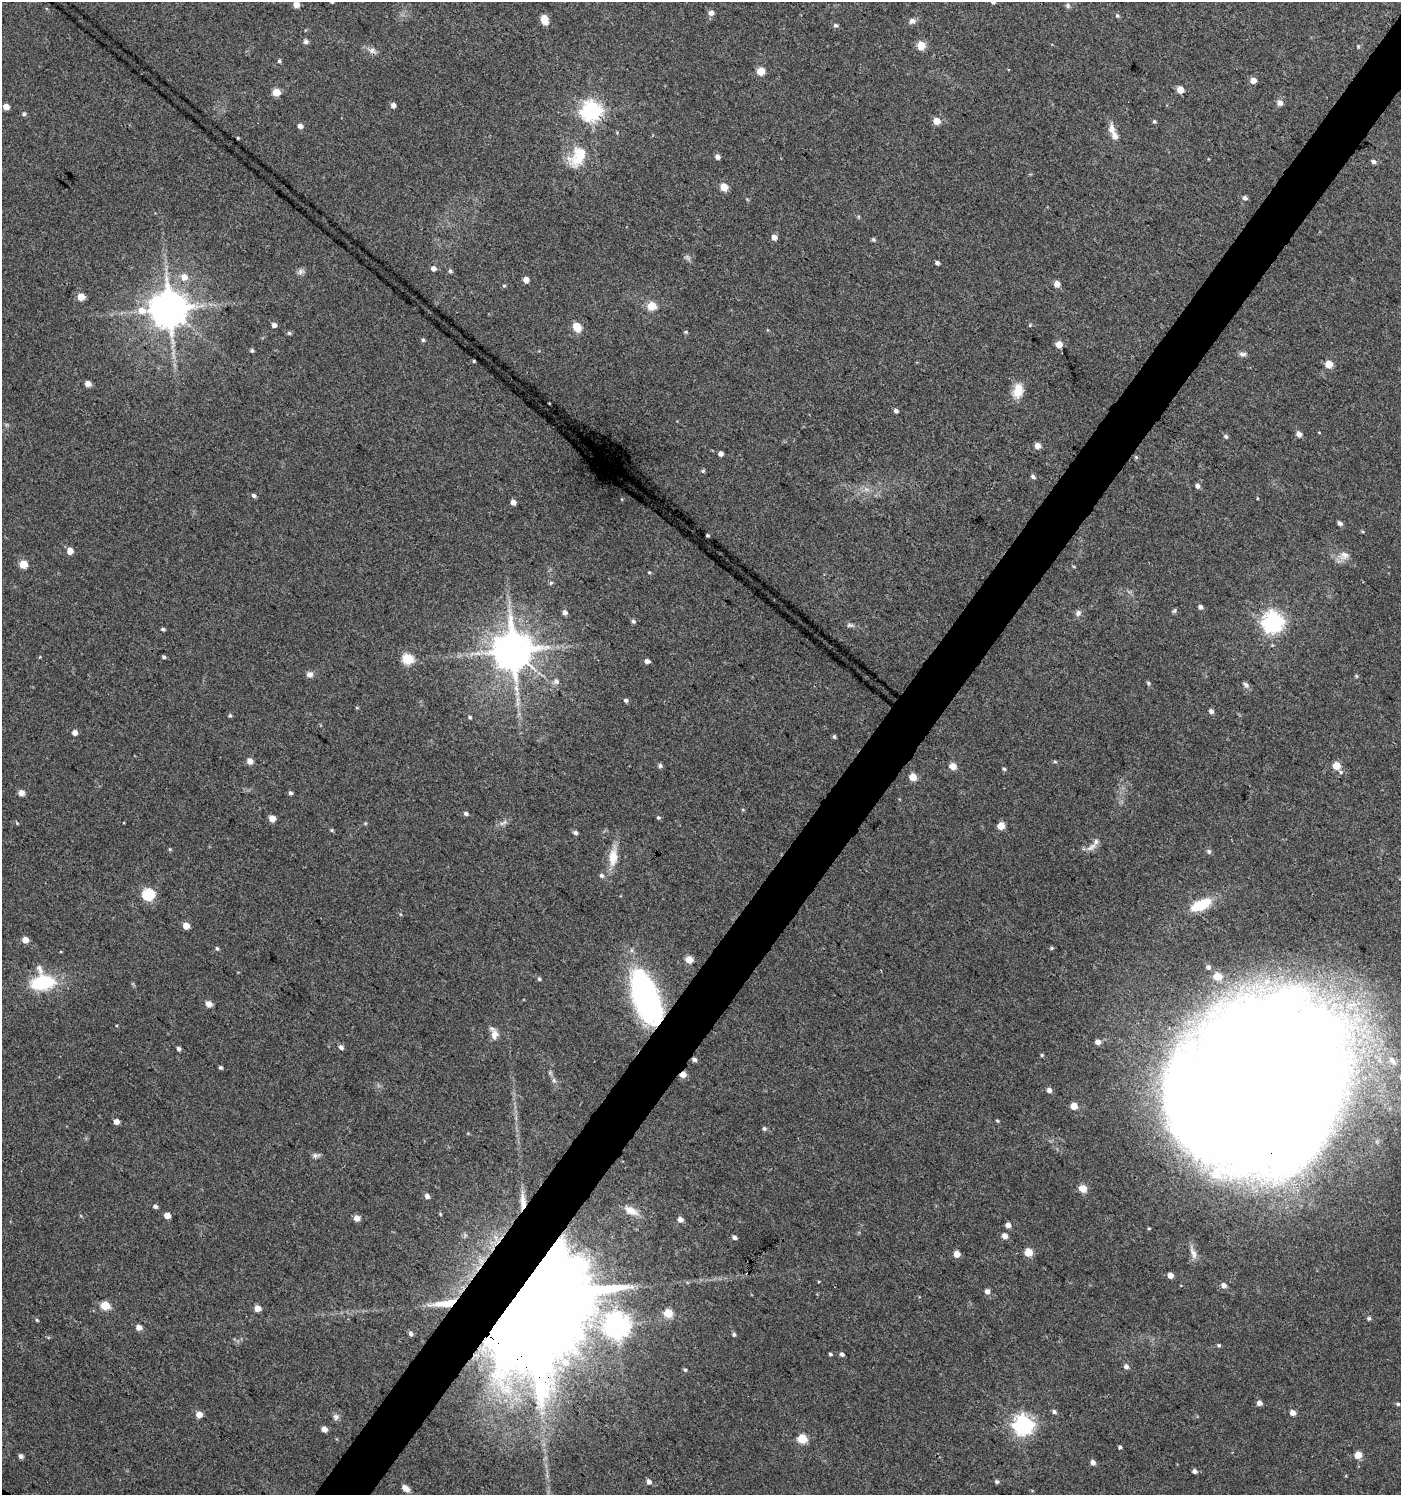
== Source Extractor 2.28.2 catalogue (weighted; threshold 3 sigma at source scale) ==
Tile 10 of 4 x 4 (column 2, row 3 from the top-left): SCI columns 1576-2974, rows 1502-2994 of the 6017 x 5983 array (HDU 1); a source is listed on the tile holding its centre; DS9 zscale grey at full resolution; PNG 1403 x 1497 px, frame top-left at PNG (2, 2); no overlay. Shown black and unused: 4% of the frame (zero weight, under 3 of 4 exposures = <1% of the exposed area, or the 3 px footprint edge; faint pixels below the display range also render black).
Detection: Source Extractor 2.28.2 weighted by HDU 2 'WHT'; one run over the whole footprint, this tile lists its part. Background 0.0237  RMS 0.0039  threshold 0.0177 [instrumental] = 3 sigma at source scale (4.5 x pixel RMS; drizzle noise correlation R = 1.50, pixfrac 1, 0.0396/0.0396 arcsec/px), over >= 5 px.
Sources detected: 212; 1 too faint to see at this stretch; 5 inside a brighter object's white glare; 1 cosmic-ray / hot-pixel residue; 1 long thin detection or spike segment (spike, bleed or trail) — not listed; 7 inside a brighter listed object's ellipse — not listed separately; the other 197 listed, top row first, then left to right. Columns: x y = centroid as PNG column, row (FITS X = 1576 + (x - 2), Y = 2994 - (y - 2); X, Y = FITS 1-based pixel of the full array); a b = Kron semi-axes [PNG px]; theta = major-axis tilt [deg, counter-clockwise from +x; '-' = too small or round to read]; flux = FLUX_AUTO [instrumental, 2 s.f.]
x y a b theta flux
296 4 5 5 - 4.4
1068 6 8 6 90 0.97
711 13 5 5 - 2.5
1117 15 6 4 -56 0.65
544 19 9 6 -76 4.8
912 21 7 7 - 1.8
836 25 6 5 - 0.87
306 41 7 6 - 0.97
921 45 5 5 - 11
1358 46 4 4 - 0.41
372 51 11 7 -35 1.8
279 61 5 4 - 0.66
761 71 5 5 - 11
1253 80 5 4 - 4.1
1180 90 5 5 - 6.2
276 92 5 5 - 11
1280 103 7 7 - 1.7
393 105 5 5 - 1.6
6 107 5 4 - 4.5
591 111 7 7 - 210
24 114 5 5 - 0.75
936 121 5 5 - 5.6
1154 121 5 4 - 0.58
300 126 5 4 - 1.9
1112 128 14 8 -86 3
238 138 3 2 - 0.34
577 157 32 20 59 13
718 157 5 5 - 1.5
1374 162 6 5 - 1.1
724 187 5 5 - 9.1
1245 198 6 5 - 1.1
774 237 5 5 - 2.5
873 239 5 5 - 0.68
937 263 4 4 - 1.1
433 268 5 5 - 1.8
450 271 5 5 - 0.72
301 272 10 7 23 1.4
184 277 7 6 - 3.5
526 279 5 4 - 3.1
1057 284 5 5 - 3.6
504 286 5 4 - 0.47
81 297 5 5 - 7.5
652 306 5 5 - 13
169 309 11 10 - 1200
274 325 4 4 - 2.1
577 326 6 5 - 10
685 332 5 4 - 0.49
289 333 5 5 - 0.61
423 340 5 4 - 0.69
1059 344 5 4 - 5.5
252 351 5 4 - 0.67
1243 354 11 5 -4 1.3
474 361 3 2 - 0.4
1329 364 5 5 - 8.3
88 384 5 4 - 3.7
1018 391 18 12 74 5.9
896 411 5 4 - 1.1
1299 434 5 5 - 2.3
1226 436 5 5 - 0.81
1037 446 5 5 - 3.2
720 454 4 4 - 2
1136 457 6 5 - 0.54
703 471 5 4 - 0.64
1033 476 6 5 - 0.95
1198 486 6 5 - 1.4
866 489 7 5 0 1.3
254 495 6 5 - 0.92
513 502 4 4 - 3.1
1340 523 6 4 -41 1.1
707 535 3 3 - 0.6
70 551 5 5 - 4.7
1344 555 14 12 10 3.3
23 564 5 5 - 11
649 572 4 4 - 0.38
551 583 5 4 - 0.65
1200 607 5 4 - 1.2
1175 610 6 4 71 0.61
565 612 5 5 - 1.5
1078 613 8 7 - 1.4
633 621 6 5 - 0.8
1273 622 7 7 - 220
850 625 10 5 -10 1.1
163 629 5 3 - 0.72
513 650 11 10 - 1400
164 657 4 4 - 0.77
407 659 6 5 - 28
647 661 5 4 - 1.7
310 674 8 7 - 1.7
1356 676 5 4 - 0.46
556 681 7 6 - 1.4
1148 683 5 5 - 0.69
1246 685 9 6 -45 1.2
626 700 6 5 - 0.79
357 707 5 3 - 0.35
1211 711 5 5 - 1.3
230 716 5 4 - 0.61
470 717 4 4 - 0.57
74 733 5 5 - 2.6
834 737 5 4 - 0.68
250 761 5 5 - 3.2
1055 762 6 3 -19 0.49
660 766 6 5 - 0.95
953 766 5 5 - 5.1
1337 766 5 5 - 10
1004 769 4 4 - 0.6
913 777 5 5 - 8.8
21 793 5 5 - 3.1
290 793 4 4 - 1
466 813 6 5 - 0.97
272 818 5 5 - 5.3
658 818 5 4 - 0.63
505 822 8 5 54 1.1
17 823 4 4 - 0.37
1001 826 5 5 - 8.5
332 830 5 4 - 0.49
575 833 6 5 - 1
1092 847 17 6 41 2.1
170 849 5 4 - 0.42
1209 852 6 6 - 0.96
613 857 28 12 85 7.1
601 875 6 5 - 0.97
148 894 6 6 - 44
1201 905 25 11 25 12
186 926 5 5 - 5.6
25 940 5 4 - 4.6
217 948 5 4 - 0.64
1051 948 5 4 - 0.53
689 959 5 5 - 7.2
539 979 5 4 - 0.62
43 982 32 18 8 21
645 996 50 21 -70 110
209 1004 7 7 - 2.1
494 1035 14 9 -83 3
1098 1042 5 4 - 2.4
341 1047 6 5 - 1.2
178 1049 4 4 - 1
1042 1055 4 4 - 0.48
694 1060 5 4 - 1.1
1392 1061 14 7 -53 2.3
220 1067 4 4 - 0.78
683 1075 5 4 - 3.6
554 1080 8 6 -69 1.1
1049 1090 6 5 - 1.7
1074 1106 5 5 - 6.6
116 1121 4 4 - 2.6
997 1121 4 4 - 0.45
764 1128 5 5 - 0.75
1232 1130 186 120 -63 970
316 1155 11 6 7 1.2
1083 1188 9 8 - 3.2
427 1196 6 5 - 1.5
523 1202 27 7 90 5.5
155 1206 5 4 - 0.98
631 1211 19 9 -27 5
440 1214 5 3 - 0.37
167 1215 5 4 - 3.9
357 1218 5 5 - 3.2
680 1220 5 5 - 2.1
1008 1225 5 4 - 2.4
1005 1236 5 5 - 2.6
734 1238 5 4 - 1.2
1028 1252 5 5 - 11
957 1254 5 5 - 4.4
1170 1275 5 4 - 2.7
987 1291 6 5 - 1.7
535 1300 39 24 -46 21000
105 1306 5 5 - 15
257 1308 5 5 - 4.4
668 1313 5 5 - 14
1369 1318 5 4 - 0.76
37 1320 5 4 - 0.46
618 1325 8 8 - 380
139 1327 5 5 - 2.8
411 1333 5 4 - 1.1
734 1334 5 5 - 0.74
1219 1345 5 4 - 0.62
830 1354 5 3 - 0.59
842 1354 5 4 - 0.93
1126 1367 6 5 - 1.4
685 1370 5 4 - 0.59
1259 1403 5 5 - 2.1
1398 1404 5 4 - 0.6
1054 1412 6 5 - 0.92
1293 1413 5 4 - 3
199 1414 5 4 - 4.1
336 1417 9 6 84 1.3
1023 1425 7 7 - 210
324 1429 5 4 - 3.3
802 1439 5 5 - 18
1120 1447 4 4 - 0.61
1358 1455 5 5 - 6.4
21 1456 5 4 - 1.1
1093 1462 6 5 - 1.7
1194 1471 5 5 - 1.2
649 1482 6 6 - 1.4
997 1482 5 4 - 0.82
406 1488 8 5 -42 2.5
Overlapping masked pixels (flux is a lower limit): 6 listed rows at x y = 645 996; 694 1060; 683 1075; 1232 1130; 523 1202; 535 1300
Isophote crosses this tile's border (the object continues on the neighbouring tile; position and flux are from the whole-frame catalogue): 1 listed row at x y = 296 4